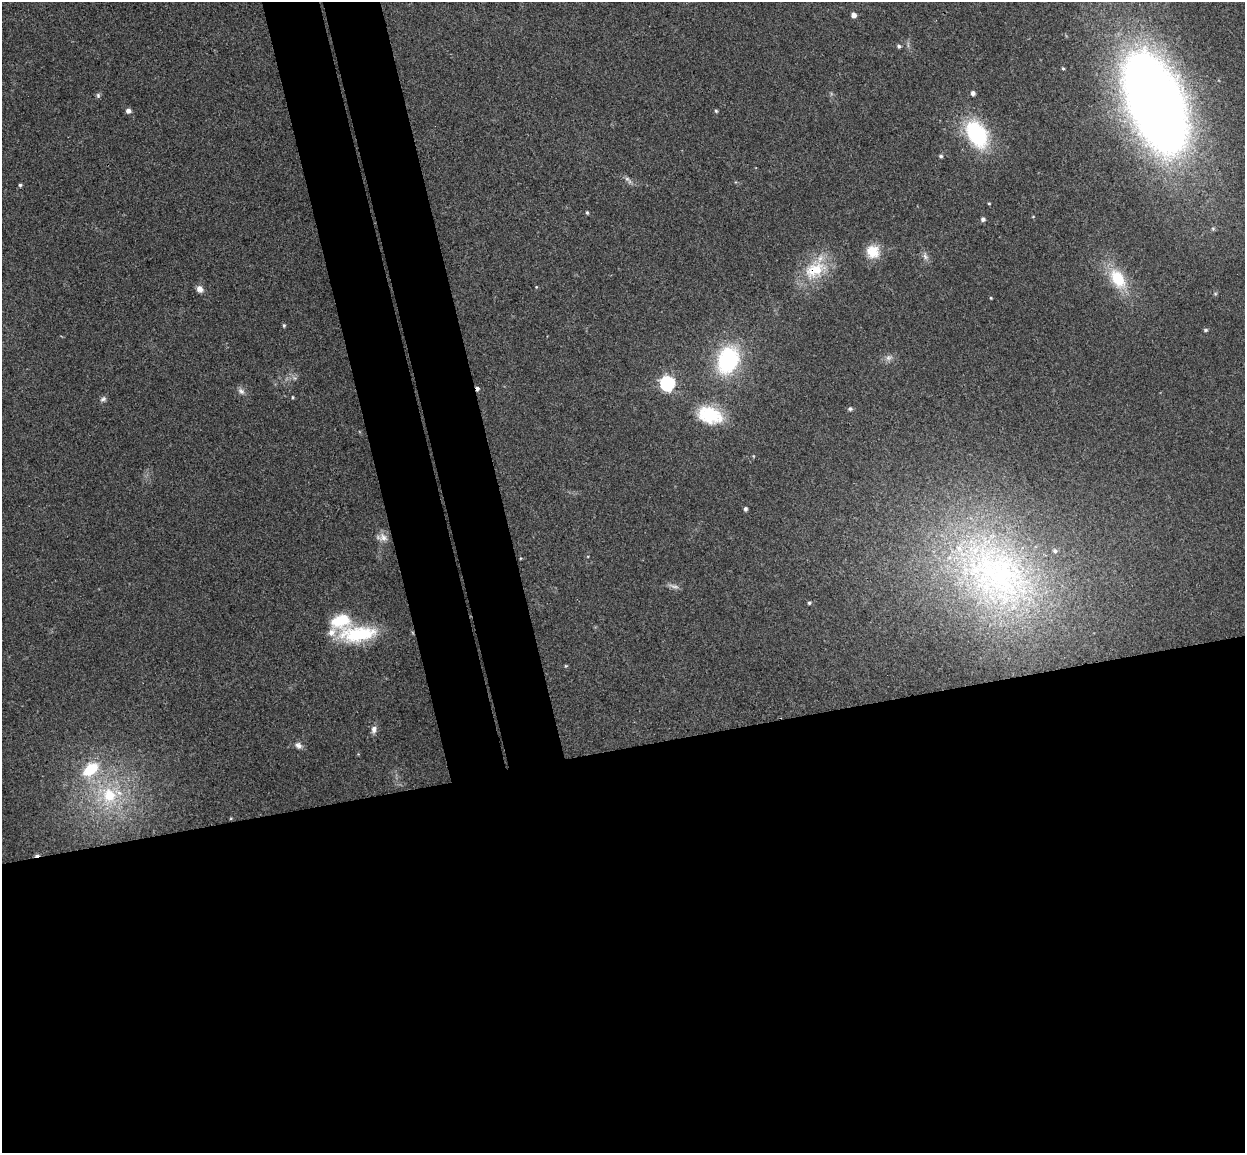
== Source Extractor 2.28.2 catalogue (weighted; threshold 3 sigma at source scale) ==
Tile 15 of 4 x 4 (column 3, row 4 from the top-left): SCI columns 2544-3786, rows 154-1304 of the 5085 x 5029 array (HDU 1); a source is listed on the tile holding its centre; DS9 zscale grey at full resolution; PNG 1247 x 1155 px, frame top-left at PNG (2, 2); no overlay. Shown black and unused: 41% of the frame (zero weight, under 3 of 4 exposures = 5% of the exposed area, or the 3 px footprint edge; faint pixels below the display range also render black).
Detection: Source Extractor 2.28.2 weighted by HDU 2 'WHT'; one run over the whole footprint, this tile lists its part. Background 0.0705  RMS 0.0076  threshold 0.0343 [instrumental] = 3 sigma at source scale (4.5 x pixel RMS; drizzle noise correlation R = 1.50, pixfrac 1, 0.05/0.05 arcsec/px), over >= 5 px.
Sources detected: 50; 1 too faint to see at this stretch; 2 cosmic-ray / hot-pixel residue — not listed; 5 inside a brighter listed object's ellipse — not listed separately; the other 42 listed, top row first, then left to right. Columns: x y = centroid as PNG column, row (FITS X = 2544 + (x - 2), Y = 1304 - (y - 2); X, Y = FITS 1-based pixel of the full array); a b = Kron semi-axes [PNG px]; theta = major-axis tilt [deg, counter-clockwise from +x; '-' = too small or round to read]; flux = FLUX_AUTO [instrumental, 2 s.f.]
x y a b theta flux
854 15 5 5 - 4.1
899 46 4 4 - 1.6
1063 68 4 3 - 0.88
973 93 4 4 - 3
98 95 7 5 -88 1.5
1155 103 62 31 -67 1400
128 111 5 5 - 3.3
716 111 4 4 - 1
977 134 28 18 -60 69
941 156 5 4 - 1.3
628 179 13 4 -38 2.7
20 185 4 4 - 1.4
989 203 4 3 - 0.71
587 212 4 3 - 1
983 219 5 5 - 2
873 252 17 16 - 14
925 256 10 6 -74 2.8
815 270 33 20 25 31
1118 279 24 14 -59 29
536 287 3 3 - 0.53
199 289 8 7 - 4.2
991 298 4 3 - 0.65
284 325 4 4 - 1.1
1205 330 5 4 - 1.1
888 358 9 7 18 3
728 360 23 17 69 80
667 383 6 6 - 150
241 391 10 7 -44 2.9
292 397 4 3 - 0.8
103 399 9 6 28 2
850 409 5 5 - 1.4
710 415 29 19 -18 34
745 509 4 4 - 1.8
383 537 13 11 -29 5.1
997 574 109 74 -43 310
809 603 5 4 - 1.2
358 634 46 18 3 45
566 666 5 3 - 0.7
374 729 10 7 71 3.5
298 745 9 8 - 3.1
90 769 23 14 40 27
109 795 18 16 -64 30
Overlapping masked pixels (flux is a lower limit): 1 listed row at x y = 815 270